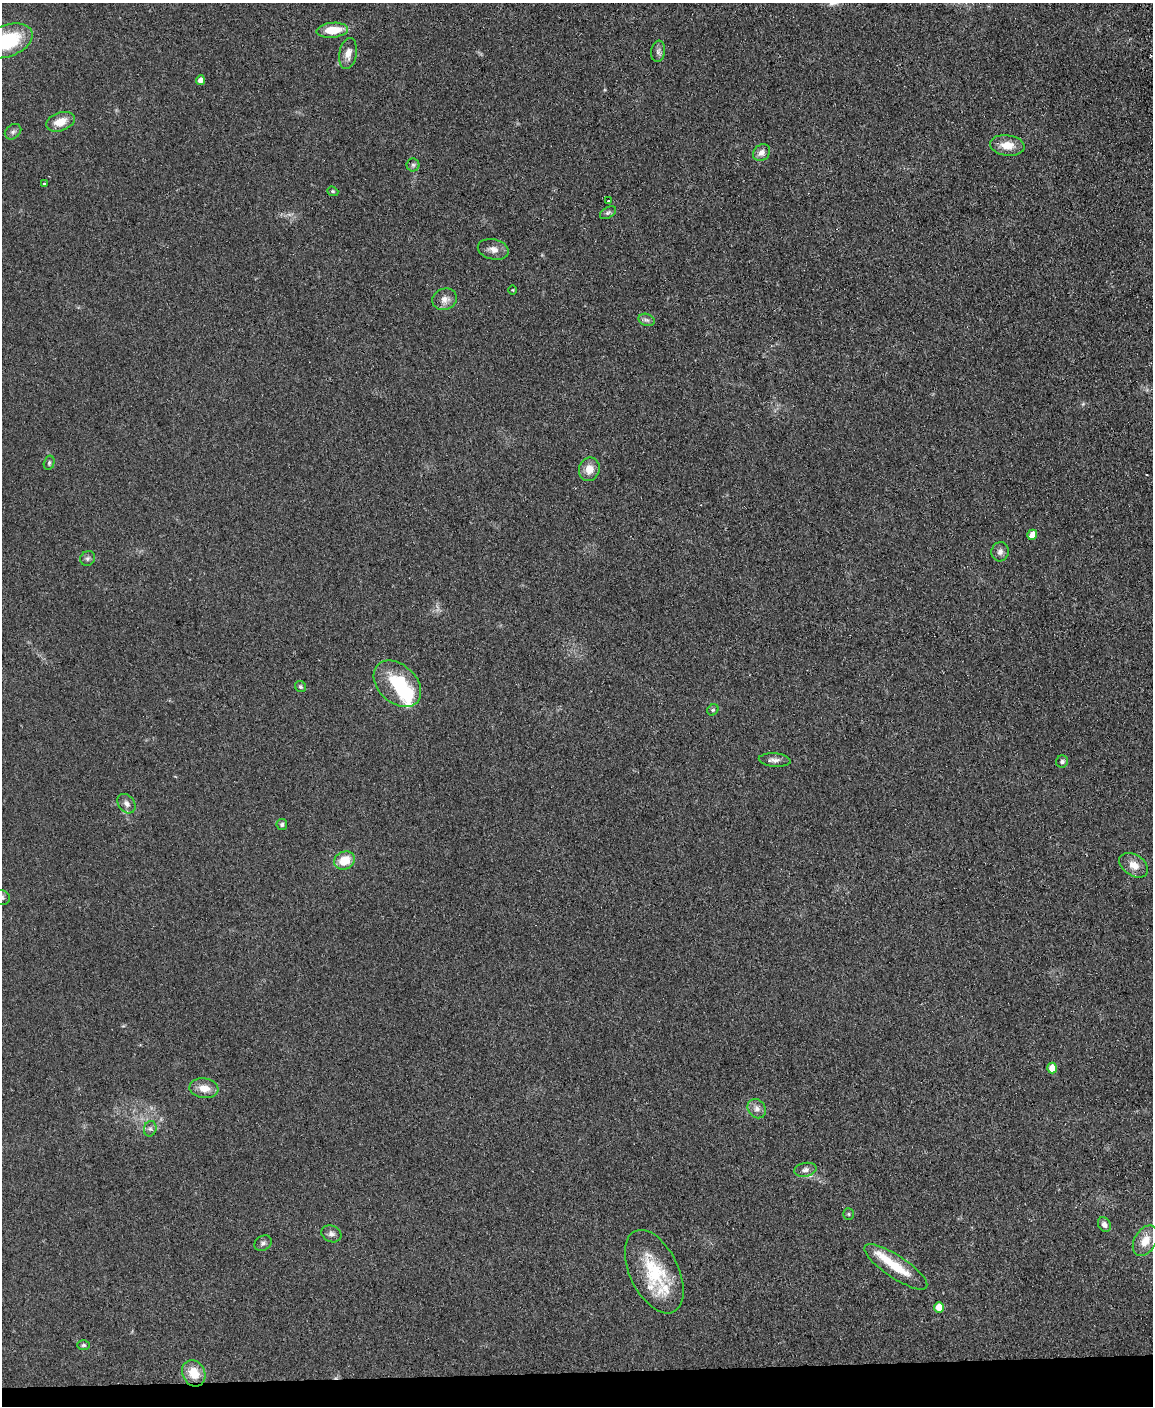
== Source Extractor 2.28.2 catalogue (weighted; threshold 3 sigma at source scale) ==
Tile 10 of 4 x 3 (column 2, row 3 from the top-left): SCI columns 1208-2358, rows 247-1650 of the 4717 x 4598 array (HDU 1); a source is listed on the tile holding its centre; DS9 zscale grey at full resolution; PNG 1155 x 1408 px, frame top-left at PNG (2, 3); each listed source drawn as its Kron ellipse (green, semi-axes under 4 px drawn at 4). Shown black and unused: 2% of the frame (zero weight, under 2 of 3 exposures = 3% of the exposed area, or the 3 px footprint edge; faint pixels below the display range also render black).
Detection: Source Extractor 2.28.2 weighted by HDU 2 'WHT'; one run over the whole footprint, this tile lists its part. Background 0.0922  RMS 0.0091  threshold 0.0411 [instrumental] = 3 sigma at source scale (4.5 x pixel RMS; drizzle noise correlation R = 1.50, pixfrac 1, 0.05/0.05 arcsec/px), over >= 5 px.
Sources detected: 52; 1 inside a brighter object's white glare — neither listed nor drawn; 3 inside a brighter listed object's ellipse — not listed separately; the other 48 listed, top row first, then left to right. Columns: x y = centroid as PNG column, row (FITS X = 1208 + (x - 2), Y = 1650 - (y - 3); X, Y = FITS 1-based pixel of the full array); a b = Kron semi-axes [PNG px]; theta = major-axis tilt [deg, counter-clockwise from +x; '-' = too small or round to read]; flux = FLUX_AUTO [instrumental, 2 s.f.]
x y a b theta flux
332 30 16 7 5 20
7 41 26 15 21 65
658 51 10 7 80 3.3
348 54 15 8 80 7.7
200 80 5 4 - 5.8
60 122 15 9 20 12
13 132 9 7 37 2.8
1007 145 17 10 -7 13
761 153 9 7 40 4.8
413 165 6 6 - 2.1
45 184 3 3 - 3.3
333 191 6 4 -20 1.2
608 201 3 3 - 3.6
608 213 9 5 30 2
493 249 16 10 -13 6.5
513 290 5 3 - 0.79
445 299 12 10 23 6.4
646 320 8 6 -19 2.6
49 463 7 5 75 1.6
589 469 12 10 70 9.7
1032 535 5 5 - 11
1000 552 10 8 76 4.1
88 558 8 7 - 2.4
397 684 27 19 -43 44
301 687 6 5 - 1.5
713 710 6 5 - 1.4
775 760 16 6 -4 4.3
1062 762 6 6 - 2.7
126 804 10 8 -51 4.5
282 824 5 5 - 1.8
344 860 11 9 24 17
1134 865 16 10 -34 9.5
2 898 8 7 - 2.7
1052 1068 5 5 - 15
204 1088 14 10 -8 9.6
757 1109 10 8 -52 4.9
150 1129 8 6 76 2.5
805 1170 11 7 11 3.9
848 1214 5 5 - 1.3
1104 1225 7 6 - 4
331 1234 10 8 -26 3.7
1145 1241 16 10 60 13
263 1243 9 7 30 2.5
896 1267 37 11 -34 26
654 1272 45 24 -64 54
939 1307 5 5 - 18
83 1345 6 4 0 1.3
194 1373 14 11 -63 17
Isophote crosses this tile's border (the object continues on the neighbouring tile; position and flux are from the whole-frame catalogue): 2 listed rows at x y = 7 41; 2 898